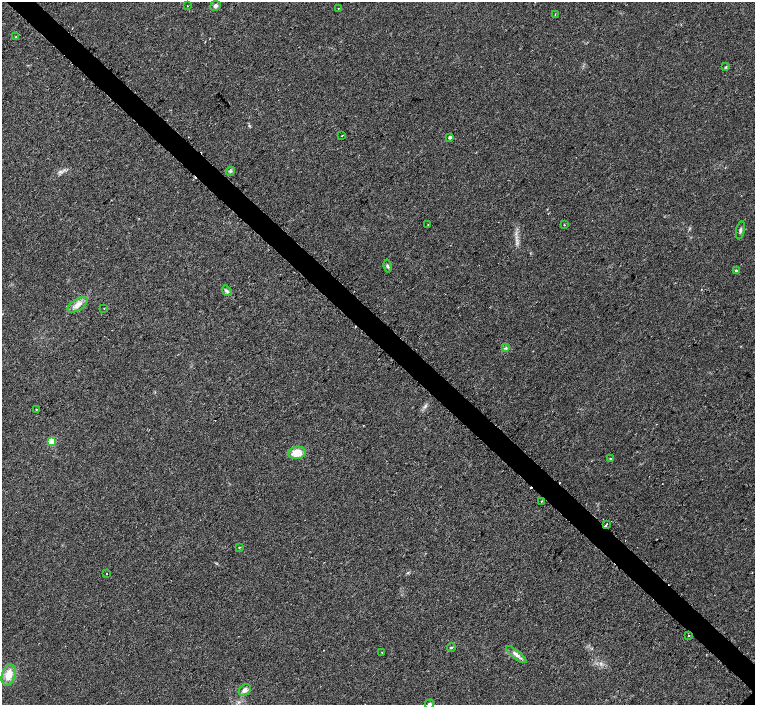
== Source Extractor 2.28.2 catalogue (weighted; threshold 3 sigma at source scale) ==
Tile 11 of 4 x 4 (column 3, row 3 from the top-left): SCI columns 3066-4570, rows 1614-3018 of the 6096 x 6087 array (HDU 1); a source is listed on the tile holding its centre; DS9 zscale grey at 2 x 2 block average (1 PNG px = mean of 2 x 2 image px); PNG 757 x 707 px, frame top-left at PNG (2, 2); each listed source drawn as its Kron ellipse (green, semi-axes under 4 px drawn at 4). Shown black and unused: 4% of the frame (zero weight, under 2 of 3 exposures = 2% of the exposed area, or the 3 px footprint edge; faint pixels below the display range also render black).
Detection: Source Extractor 2.28.2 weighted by HDU 2 'WHT'; one run over the whole footprint, this tile lists its part. Background 0.0314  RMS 0.0055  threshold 0.0248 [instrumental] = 3 sigma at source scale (4.5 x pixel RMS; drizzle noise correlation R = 1.50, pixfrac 1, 0.0396/0.0396 arcsec/px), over >= 5 px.
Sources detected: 38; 5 cosmic-ray / hot-pixel residue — neither listed nor drawn; the other 33 listed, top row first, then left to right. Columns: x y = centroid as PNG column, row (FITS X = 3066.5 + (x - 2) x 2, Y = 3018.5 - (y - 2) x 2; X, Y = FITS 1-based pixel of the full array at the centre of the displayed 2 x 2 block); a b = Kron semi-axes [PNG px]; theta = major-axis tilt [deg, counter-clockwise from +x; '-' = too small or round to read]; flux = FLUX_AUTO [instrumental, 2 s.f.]
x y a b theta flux
188 6 2 2 - 0.46
215 6 5 4 - 3.7
338 9 2 2 - 0.49
555 14 2 2 - 0.8
16 37 2 2 - 0.92
725 67 4 3 - 1.1
342 136 2 2 - 3
450 137 3 3 - 3
230 171 5 3 - 1.9
428 224 2 2 - 1.9
564 225 2 2 - 1.1
740 230 9 3 77 2.7
387 266 6 3 -79 1.9
736 271 4 3 - 2
227 291 6 4 -55 2.6
77 305 11 5 33 9.5
104 308 2 2 - 0.54
506 348 4 2 - 1.5
36 409 2 2 - 1.9
51 441 3 3 - 43
297 453 9 6 6 19
610 459 2 2 - 1.2
541 501 2 2 - 3.8
606 525 3 2 - 11
239 547 2 2 - 1.1
106 574 2 2 - 0.6
688 636 2 2 - 2.7
451 647 4 3 - 1.3
382 652 2 2 - 0.48
516 654 12 4 -39 6.1
9 675 11 6 70 18
245 690 7 5 42 6.4
429 704 5 3 - 2.7
Overlapping masked pixels (flux is a lower limit): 1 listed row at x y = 606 525
Isophote crosses this tile's border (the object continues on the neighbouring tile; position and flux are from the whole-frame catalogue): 1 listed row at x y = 429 704
Diffuse or blended objects may show on this block-average render without a row.